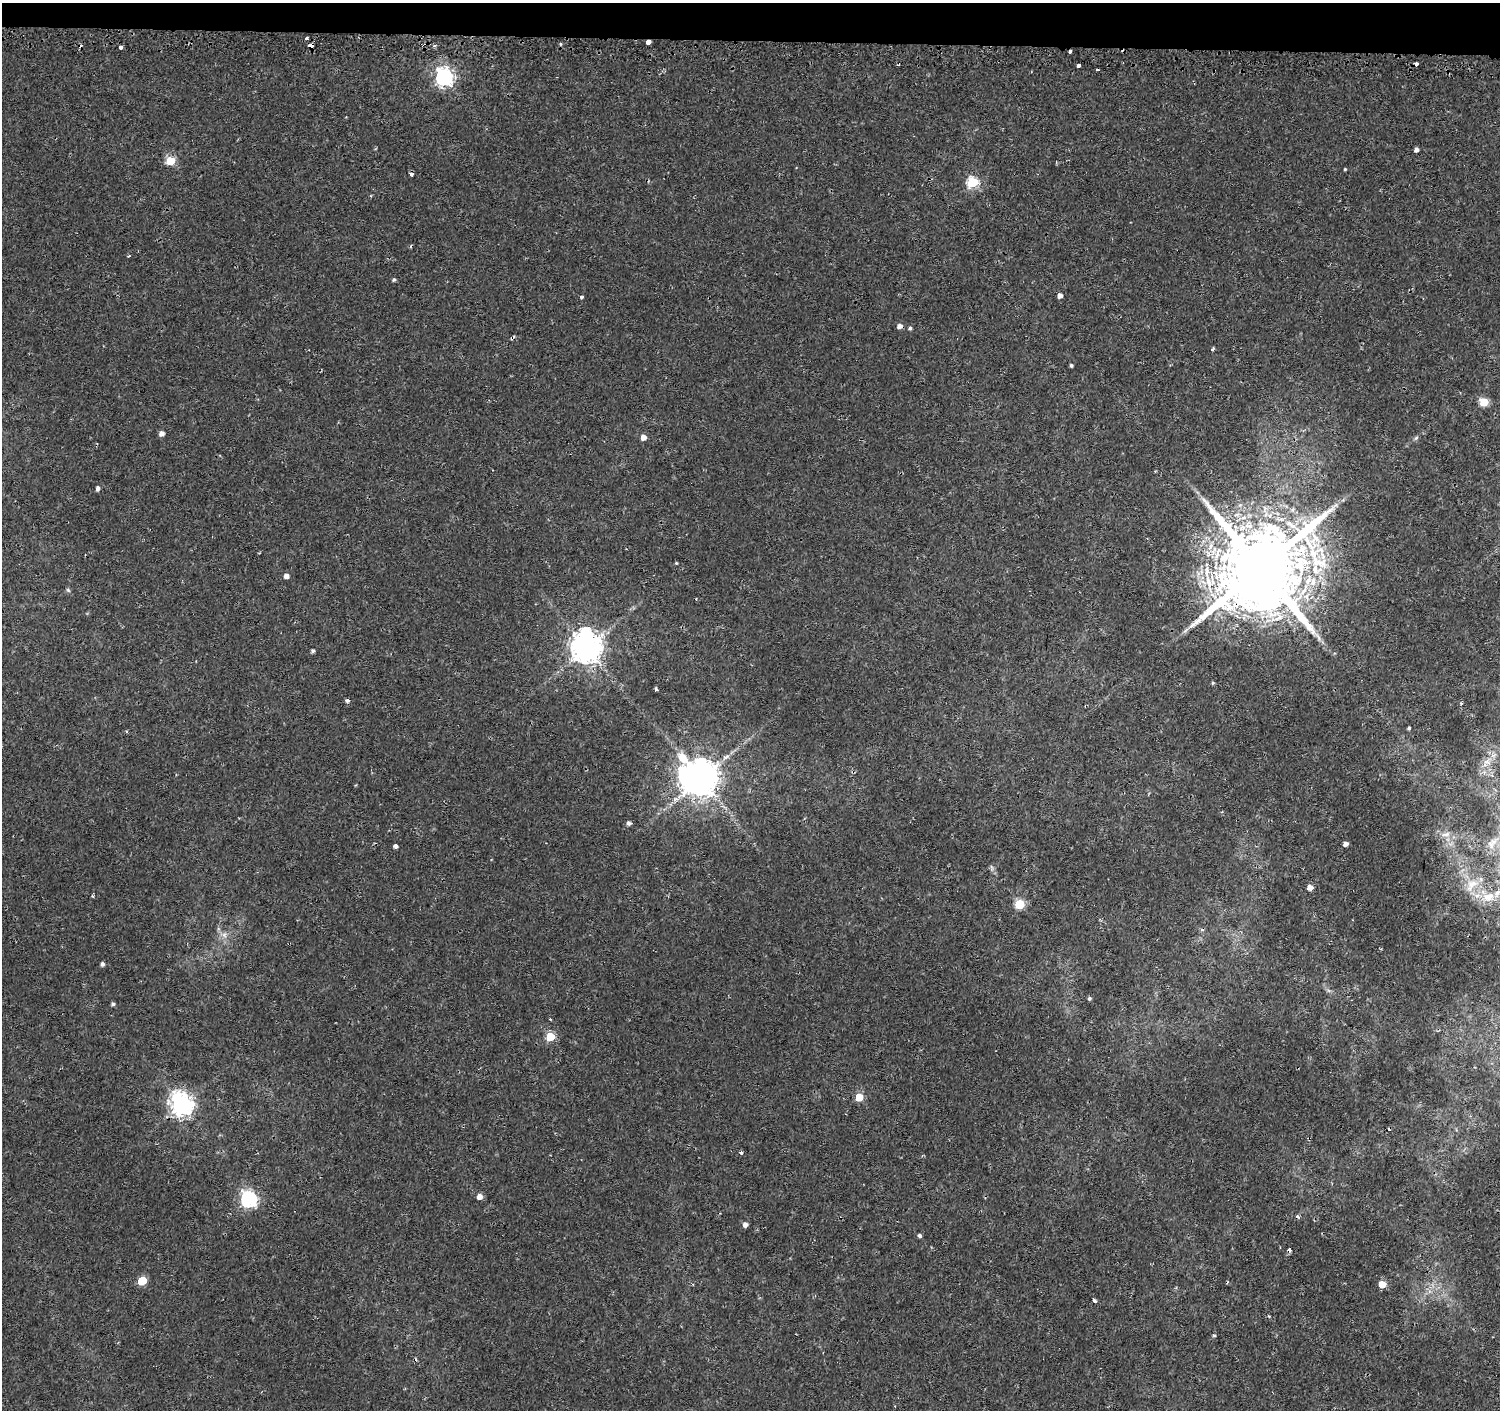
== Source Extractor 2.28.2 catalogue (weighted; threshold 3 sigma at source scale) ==
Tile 2 of 3 x 3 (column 2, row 1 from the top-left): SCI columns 1521-3018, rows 3071-4478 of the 4549 x 4788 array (HDU 1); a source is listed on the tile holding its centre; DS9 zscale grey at full resolution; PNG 1502 x 1412 px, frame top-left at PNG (2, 3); no overlay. Shown black and unused: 3% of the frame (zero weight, under 2 of 3 exposures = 3% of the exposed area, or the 3 px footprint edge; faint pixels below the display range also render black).
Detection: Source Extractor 2.28.2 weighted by HDU 2 'WHT'; one run over the whole footprint, this tile lists its part. Background 0.00251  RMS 0.0027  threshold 0.0121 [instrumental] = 3 sigma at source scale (4.5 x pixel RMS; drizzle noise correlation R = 1.50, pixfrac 1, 0.0396/0.0396 arcsec/px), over >= 5 px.
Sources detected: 77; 1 inside a brighter object's white glare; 9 cosmic-ray / hot-pixel residue — not listed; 1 inside a brighter listed object's ellipse — not listed separately; the other 66 listed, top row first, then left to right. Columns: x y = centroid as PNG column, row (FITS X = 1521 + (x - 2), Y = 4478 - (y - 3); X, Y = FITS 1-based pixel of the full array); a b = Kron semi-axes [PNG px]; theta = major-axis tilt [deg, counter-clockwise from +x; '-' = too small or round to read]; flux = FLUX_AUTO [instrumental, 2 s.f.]
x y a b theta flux
306 38 3 3 - 1.1
648 42 4 4 - 5.8
310 46 4 4 - 3.8
434 46 5 3 - 0.36
121 47 4 3 - 1.7
1416 64 4 3 - 1.3
1079 65 3 3 - 0.85
444 77 7 7 - 100
1416 150 4 4 - 1.1
170 161 5 5 - 14
1345 169 3 3 - 0.27
411 174 4 4 - 0.76
973 182 6 5 - 24
394 280 4 4 - 0.5
1060 295 5 4 - 1.4
581 297 3 3 - 0.66
900 326 5 5 - 1.3
910 328 4 4 - 0.5
512 338 8 3 50 0.39
1213 349 4 3 - 0.37
1071 365 4 3 - 0.41
1484 402 5 5 - 10
161 433 5 5 - 1.4
643 437 5 5 - 2.1
1416 438 7 5 44 0.49
97 489 6 4 81 0.77
676 563 4 3 - 0.26
1261 568 23 20 54 5300
286 576 4 4 - 1.6
68 590 6 4 -45 0.38
586 648 10 9 - 460
313 651 4 3 - 0.64
1213 683 4 4 - 0.37
656 689 4 3 - 0.55
347 700 4 4 - 0.85
1461 703 5 3 - 0.25
1409 728 3 3 - 0.43
1487 762 14 10 31 2.6
701 779 10 9 - 680
628 823 5 5 - 0.85
1446 834 13 7 7 1.9
1492 843 22 11 62 4.1
1345 844 4 4 - 1.4
396 846 4 4 - 2.7
991 868 10 4 -79 0.58
1472 885 23 13 44 4.9
1310 887 4 4 - 2.3
1499 892 27 9 31 5.1
93 896 4 3 - 0.35
1020 904 5 5 - 16
224 935 9 7 64 1.2
102 964 4 4 - 0.77
1089 998 4 4 - 0.5
113 1004 4 4 - 0.58
550 1037 5 5 - 12
859 1097 5 5 - 7.7
181 1105 8 8 - 190
741 1152 3 3 - 1.6
479 1197 5 5 - 2
249 1199 7 7 - 74
745 1224 5 5 - 1.1
920 1236 6 4 -39 0.76
142 1281 6 5 - 11
1382 1284 5 5 - 5.2
1095 1301 4 3 - 1.5
1214 1335 5 3 - 0.33
Overlapping masked pixels (flux is a lower limit): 5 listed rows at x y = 648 42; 310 46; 1416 64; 512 338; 1261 568
Isophote crosses this tile's border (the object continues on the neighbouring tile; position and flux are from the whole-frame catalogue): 1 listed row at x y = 1499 892